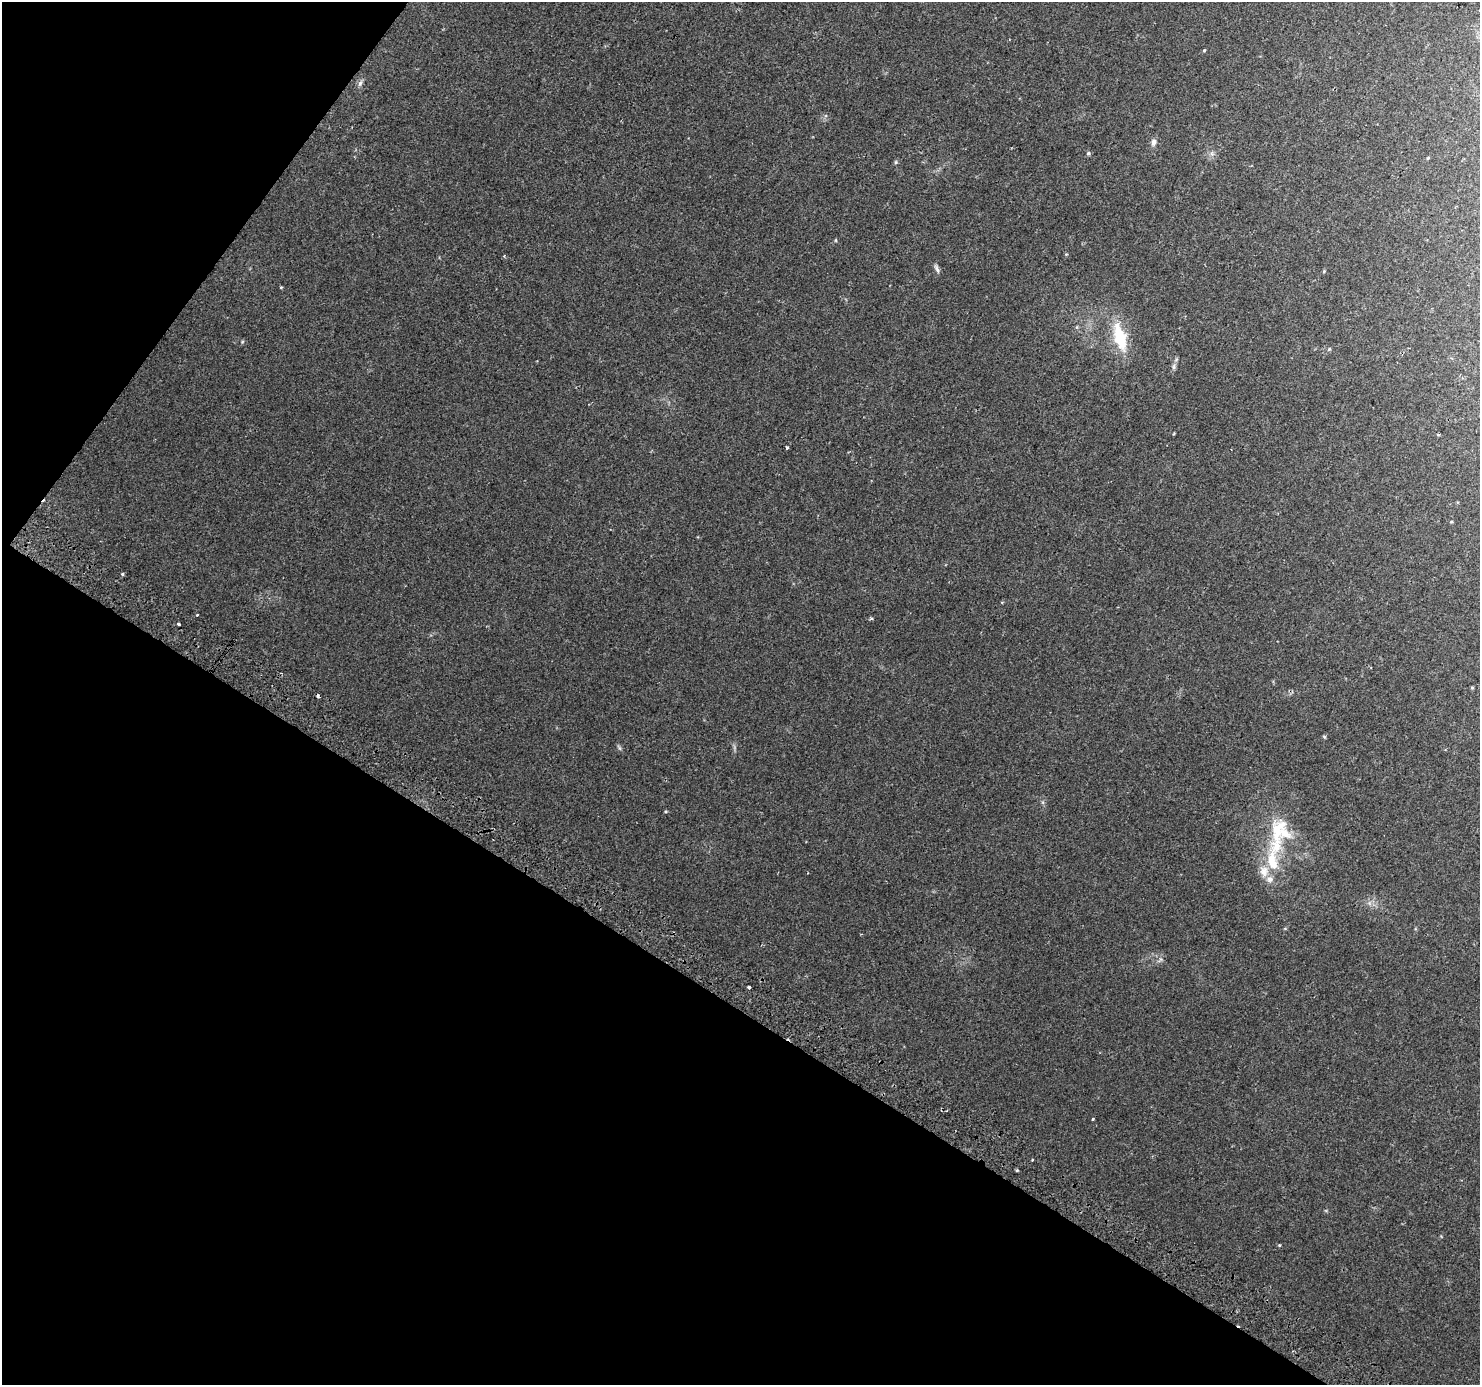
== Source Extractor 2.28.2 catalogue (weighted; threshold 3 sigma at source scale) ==
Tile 9 of 4 x 4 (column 1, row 3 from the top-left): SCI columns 26-1503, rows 1607-2989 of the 5967 x 6046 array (HDU 1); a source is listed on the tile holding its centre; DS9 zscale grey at full resolution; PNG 1482 x 1387 px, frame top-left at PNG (2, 2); no overlay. Shown black and unused: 33% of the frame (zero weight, under 2 of 3 exposures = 2% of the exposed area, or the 3 px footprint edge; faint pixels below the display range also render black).
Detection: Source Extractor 2.28.2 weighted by HDU 2 'WHT'; one run over the whole footprint, this tile lists its part. Background 0.0422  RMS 0.0063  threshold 0.0285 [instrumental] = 3 sigma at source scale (4.5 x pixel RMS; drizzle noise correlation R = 1.50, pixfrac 1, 0.0396/0.0396 arcsec/px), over >= 5 px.
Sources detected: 34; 2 cosmic-ray / hot-pixel residue — not listed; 4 inside a brighter listed object's ellipse — not listed separately; the other 28 listed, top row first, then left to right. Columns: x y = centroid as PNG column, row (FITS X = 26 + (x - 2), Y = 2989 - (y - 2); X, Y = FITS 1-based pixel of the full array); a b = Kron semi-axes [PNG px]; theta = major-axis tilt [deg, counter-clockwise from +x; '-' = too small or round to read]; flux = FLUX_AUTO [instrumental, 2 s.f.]
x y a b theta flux
1204 50 5 3 - 0.57
360 83 10 5 65 1.9
1153 142 11 7 78 2.6
1088 153 6 5 - 1.1
1212 154 8 5 -79 1.8
1428 158 4 3 - 0.61
896 162 5 5 - 0.89
836 240 5 3 - 0.56
937 269 13 5 -64 1.9
1324 271 5 4 - 0.62
281 287 5 3 - 0.53
1120 337 34 13 -75 26
1329 349 4 4 - 0.69
1174 367 8 5 -86 1.6
787 448 4 3 - 0.78
1451 522 4 4 - 0.61
122 574 4 3 - 1.1
197 615 3 3 - 0.75
871 618 4 4 - 0.89
179 624 4 3 - 4
1472 688 5 3 - 0.6
1324 737 5 4 - 0.7
619 748 8 4 -63 1.1
1277 831 60 21 85 37
749 987 3 3 - 5.6
1093 1119 3 3 - 0.67
1032 1160 3 2 - 0.59
1279 1245 4 4 - 0.56